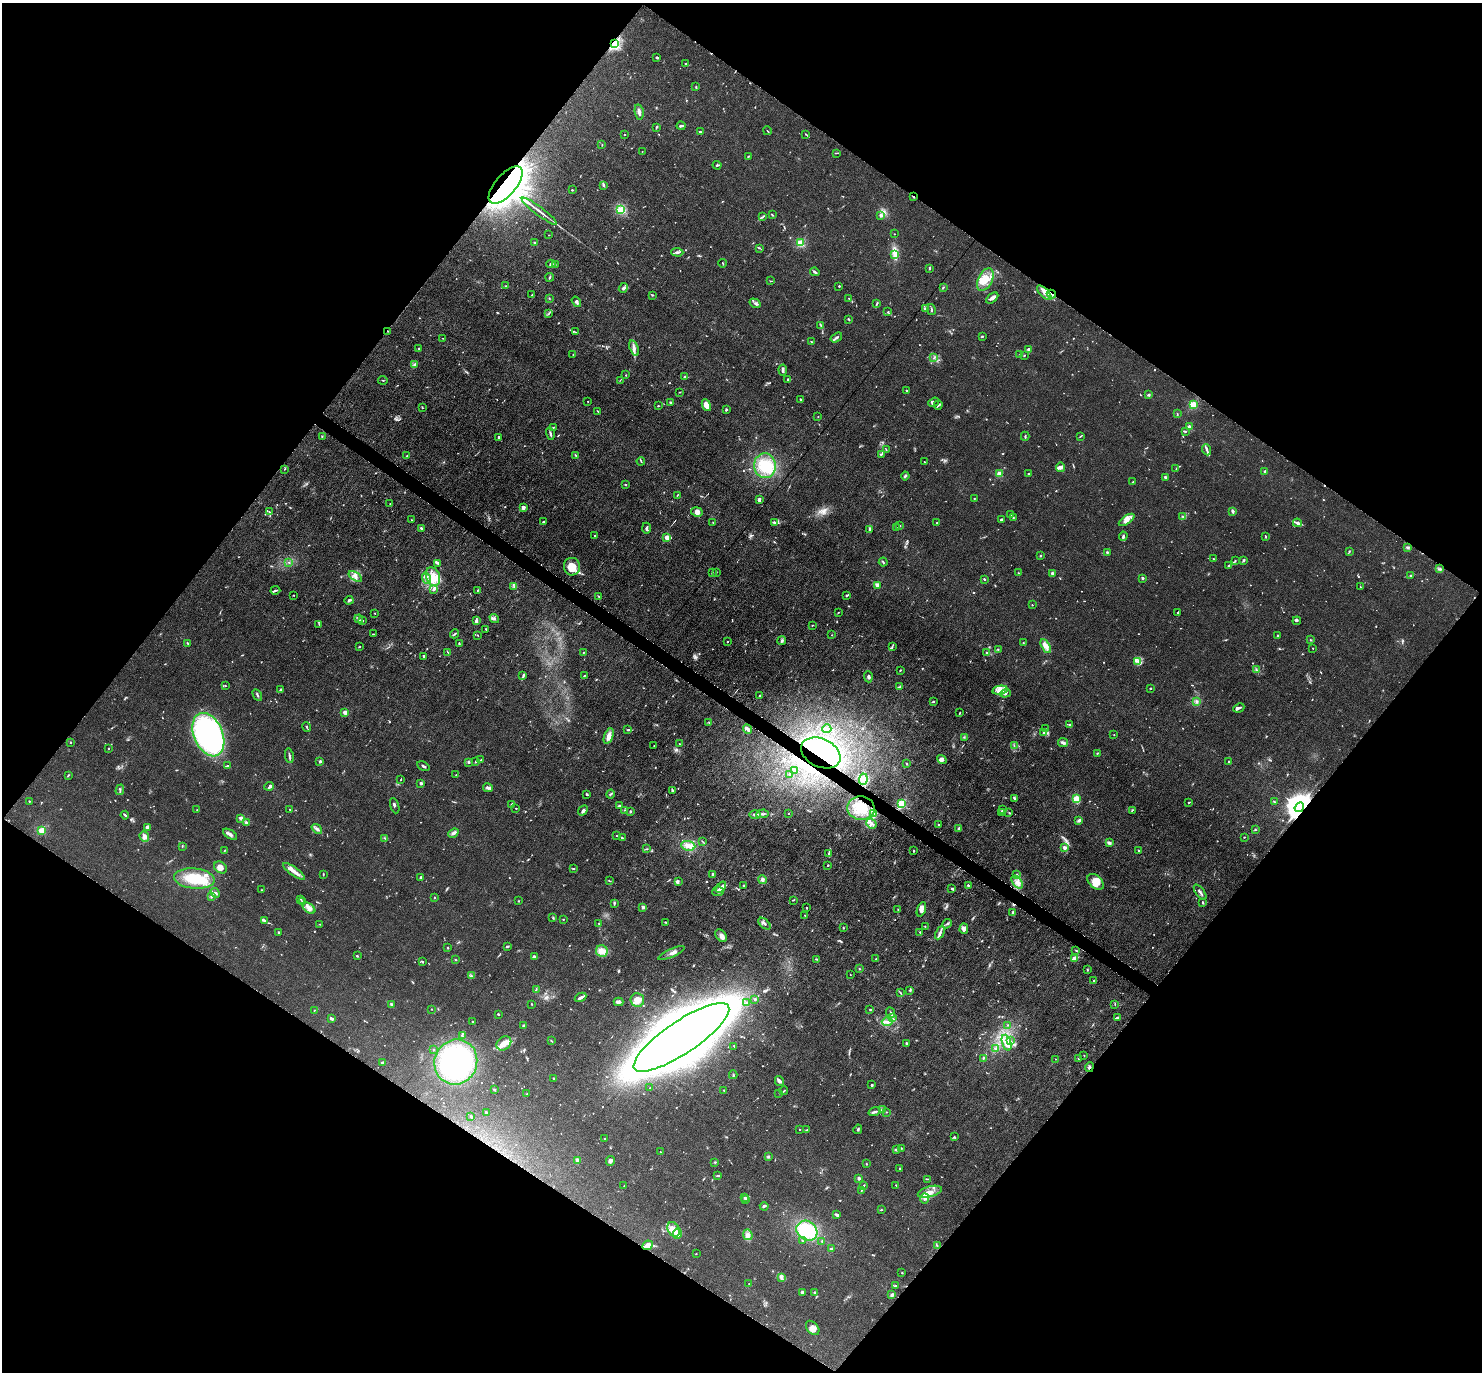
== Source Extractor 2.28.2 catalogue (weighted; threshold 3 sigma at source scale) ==
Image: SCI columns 44-5960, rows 447-5925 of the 6088 x 6079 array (HDU 1 of 3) = the unmasked area's bounding box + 8 px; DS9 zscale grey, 4 x 4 block average (1 PNG px = mean of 4 x 4 image px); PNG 1484 x 1374 px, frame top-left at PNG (2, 3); each listed source drawn as its Kron ellipse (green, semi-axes under 4 px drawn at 4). Shown black and unused: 50% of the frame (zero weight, under 3 of 6 exposures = <1% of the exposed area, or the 3 px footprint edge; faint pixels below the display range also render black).
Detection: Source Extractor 2.28.2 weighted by HDU 2 'WHT'. Background 0.0331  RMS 0.0038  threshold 0.0154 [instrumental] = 3 sigma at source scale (4.09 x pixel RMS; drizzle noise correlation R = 1.36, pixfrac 0.8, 0.05/0.05 arcsec/px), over >= 5 px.
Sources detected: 1013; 21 too faint to see at this stretch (4 x 4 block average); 3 inside a brighter object's white glare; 9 cosmic-ray / hot-pixel residue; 2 long thin detections or spike segments (spike, bleed or trail) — neither listed nor drawn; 27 coinciding with a brighter row at this scale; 75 inside a brighter listed object's ellipse — not listed separately; of the other 876, all 500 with FLUX_AUTO >= 1.03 (the completeness limit of this list) listed and drawn (376 fainter detections not listed), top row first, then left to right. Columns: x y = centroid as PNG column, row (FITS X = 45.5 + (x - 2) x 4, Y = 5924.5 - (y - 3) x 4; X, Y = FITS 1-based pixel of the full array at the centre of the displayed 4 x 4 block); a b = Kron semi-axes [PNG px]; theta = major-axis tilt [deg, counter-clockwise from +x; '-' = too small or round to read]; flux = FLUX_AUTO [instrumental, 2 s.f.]
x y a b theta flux
614 44 2 2 - 410
657 57 3 2 - 2.3
685 63 3 2 - 2.1
696 87 3 2 - 1.7
639 112 7 3 -78 7.8
681 126 4 2 - 4.2
656 127 3 2 - 2.1
767 131 4 2 - 1.3
700 132 2 2 - 1.6
806 134 2 2 - 1.4
625 135 2 2 - 1.6
602 145 3 2 - 1.1
642 151 2 2 - 1.5
836 153 3 2 - 1.2
748 156 3 2 - 1.6
717 165 4 2 - 2.9
506 185 23 10 49 2200
604 186 3 2 - 1.9
572 190 2 2 - 2.6
913 197 3 2 - 1.5
621 209 3 3 - 5.3
539 211 22 2 -37 12
772 215 3 2 - 1.7
881 215 2 2 - 20
763 217 3 2 - 1.7
894 234 2 2 - 1.2
549 235 2 2 - 1.1
534 242 2 2 - 3.9
800 243 2 2 - 140
759 248 2 2 - 1.4
677 252 6 2 -3 4.1
894 255 3 3 - 4.4
723 263 4 2 - 1.2
551 264 4 3 - 4.3
555 264 2 2 - 1.1
929 268 3 2 - 3.3
815 272 5 2 - 4.4
550 277 4 2 - 2.3
985 279 12 7 63 28
771 281 3 2 - 1.2
505 286 3 2 - 1.5
839 286 2 2 - 1.9
943 287 2 2 - 1.2
623 288 5 3 - 4.6
1044 293 9 3 -44 12
1051 294 5 2 - 5.3
532 295 2 2 - 2.2
652 295 3 2 - 1.4
549 298 2 2 - 1
849 298 2 2 - 1.5
992 298 7 2 40 9.5
576 302 6 3 -55 4.4
755 303 6 2 -32 3.7
877 303 3 2 - 2.2
925 309 3 2 - 2
931 310 5 2 - 3.1
888 312 3 2 - 1.9
549 314 3 2 - 1.3
849 319 3 2 - 2.6
821 325 3 2 - 1.4
388 331 2 2 - 1.2
576 332 3 2 - 1.6
982 336 2 2 - 2.5
836 337 6 2 34 5
443 338 3 2 - 1.2
811 342 2 2 - 1.3
419 348 2 2 - 1.3
634 348 8 4 -71 7.8
1028 349 3 2 - 3.5
1020 354 2 2 - 1.4
573 355 2 2 - 1.3
1024 355 2 2 - 1.5
934 358 2 2 - 2.1
415 365 3 2 - 2.1
783 370 5 3 - 5.6
626 375 2 2 - 1.4
685 377 3 2 - 4.8
788 379 2 2 - 2.4
383 380 5 2 - 1.3
620 380 3 2 - 1.2
907 391 2 2 - 1.9
680 392 2 2 - 1.1
1149 395 3 3 - 2.8
800 399 2 2 - 2.1
588 401 2 2 - 1.6
933 402 6 3 37 5
670 403 2 2 - 14
1193 404 2 2 - 140
706 405 6 3 -68 25
938 405 5 2 - 2.8
658 406 2 2 - 2.9
422 407 3 2 - 1.4
726 410 3 2 - 2.4
598 411 4 2 - 1.3
1177 414 2 2 - 1.1
818 417 2 2 - 1.1
553 427 3 2 - 1.6
1189 427 2 2 - 39
1185 431 3 2 - 1.3
550 434 6 2 -74 4.2
1025 436 4 2 - 2.4
1081 436 3 2 - 1.4
322 437 2 2 - 1.2
499 438 3 2 - 1.9
886 449 4 2 - 1.2
1207 450 5 2 - 3.8
881 454 2 2 - 2.4
576 455 2 2 - 1.3
407 456 3 2 - 2.6
641 461 4 2 - 2.1
924 462 2 2 - 1.7
765 466 12 11 - 49
1060 467 5 4 - 5.2
1176 468 2 2 - 1.5
285 469 3 2 - 1.4
1265 471 3 2 - 2.2
999 474 2 2 - 69
1029 474 3 2 - 1.5
905 476 4 2 - 4.6
1165 477 2 2 - 18
1132 482 3 2 - 1.4
625 484 2 2 - 1.6
677 495 3 2 - 1.6
974 498 2 2 - 3.2
759 499 4 2 - 5
390 504 2 2 - 1.7
523 507 2 2 - 32
1232 511 4 2 - 6.6
269 512 2 2 - 2.2
697 512 6 4 -10 10
1011 514 2 2 - 2.1
1182 516 3 2 - 1.3
1013 518 3 2 - 1.2
411 520 2 2 - 1.6
1002 520 3 2 - 4.4
1127 520 9 3 34 11
544 522 3 2 - 2.4
713 522 2 2 - 1.6
774 522 4 2 - 2.3
937 523 2 2 - 3.1
1297 523 4 2 - 9.9
900 526 2 2 - 2.7
421 528 3 2 - 3
646 528 6 2 -90 4.6
896 528 3 2 - 1.3
870 529 4 2 - 4.2
595 536 2 2 - 1.8
1123 536 4 3 - 3.4
1266 536 3 2 - 1.8
667 538 2 2 - 68
1408 547 3 3 - 3.4
1349 551 2 2 - 1.5
1107 552 3 2 - 1.8
1040 555 3 2 - 1.9
1213 559 2 2 - 1.2
1244 560 3 2 - 4.1
1235 561 2 2 - 1.5
289 562 2 2 - 1.4
883 562 4 2 - 2.1
438 563 3 2 - 2.3
1229 565 2 2 - 1.2
572 567 9 8 - 38
1440 569 3 2 - 2.6
712 572 3 2 - 1.4
716 572 2 2 - 2
1019 573 3 2 - 1.1
1052 573 3 3 - 4
1411 575 3 2 - 2.3
355 577 7 4 -34 8.8
433 577 9 7 -70 25
427 578 6 3 -70 7.2
1143 578 2 2 - 3.7
984 579 2 2 - 3.3
877 585 2 2 - 48
514 587 2 2 - 1.4
1360 587 2 2 - 1.2
433 589 3 2 - 2.8
275 590 5 2 - 2.7
477 590 2 2 - 1.3
293 595 2 2 - 1.4
599 596 3 2 - 1.7
847 596 3 2 - 1.9
349 600 4 3 - 3.8
1032 605 2 2 - 3
838 612 3 2 - 1.2
375 613 2 2 - 1.2
1178 613 3 2 - 1.8
494 618 5 2 - 3.1
359 619 4 2 - 3
363 620 2 2 - 1.3
476 621 4 3 - 3.8
1297 621 4 2 - 1.5
319 624 2 2 - 1.2
812 625 2 2 - 1.4
486 629 2 2 - 2.6
373 634 3 2 - 1.2
454 634 5 2 - 2.5
477 635 2 2 - 1.4
832 635 2 2 - 1.3
1278 636 3 2 - 2.3
1311 640 2 2 - 1.3
782 641 4 3 - 3.5
727 642 2 2 - 3.2
188 643 3 2 - 2
1023 643 2 2 - 1.5
459 644 4 2 - 2.7
892 646 3 2 - 2.3
1046 646 7 4 -61 13
359 647 2 2 - 1.3
1313 648 2 2 - 1.6
998 649 2 2 - 1.8
448 652 4 2 - 1.4
584 652 2 2 - 1.1
986 653 4 2 - 1.7
423 656 3 2 - 1.5
1138 661 3 3 - 3.9
900 670 3 2 - 1.3
1256 670 3 2 - 1.2
523 675 3 2 - 2.2
584 676 3 2 - 1.8
868 677 5 3 - 4
225 685 2 2 - 1.5
899 687 4 2 - 2.6
1150 688 2 2 - 2.3
281 690 3 2 - 7.8
1000 690 8 4 11 19
1005 693 5 3 - 4.4
257 695 6 2 -61 3.1
760 696 2 2 - 3.6
933 701 3 2 - 2
1197 701 3 2 - 3.3
1239 708 6 2 25 5
345 712 2 2 - 44
960 713 3 2 - 1.6
709 722 2 2 - 1.4
1070 724 3 2 - 1.8
307 727 5 2 - 2.4
747 729 5 2 - 6.9
827 729 4 2 - 3.3
1046 729 2 2 - 1.5
628 730 3 2 - 2
1044 732 3 2 - 2.8
208 735 23 14 -67 460
1114 735 2 2 - 1
609 736 8 4 71 14
964 737 2 2 - 1.7
70 743 2 2 - 1.2
1063 743 5 3 - 5.8
679 744 2 2 - 1.3
654 746 2 2 - 1.3
1014 746 3 2 - 1.6
108 749 2 2 - 1.8
821 753 21 14 -25 210
1097 753 2 2 - 1.8
289 756 7 2 -80 4.5
942 759 5 4 - 7.8
481 760 4 2 - 1.5
320 761 2 2 - 13
476 761 3 2 - 2.3
468 762 3 3 - 2.4
1229 762 2 2 - 2
907 764 2 2 - 1.5
227 766 4 2 - 3.3
423 766 6 2 -31 3.8
794 770 3 2 - 2.2
790 774 3 2 - 2.6
68 775 3 2 - 2.3
456 775 2 2 - 1
401 779 2 2 - 1.1
863 779 6 4 85 8.8
421 783 2 2 - 22
269 786 5 3 - 4.9
488 788 5 4 - 5.1
120 790 5 2 - 2.5
672 791 3 2 - 3.3
587 794 3 2 - 2.1
611 794 4 2 - 2.9
1014 798 3 2 - 3.3
1076 799 3 2 - 23
29 801 2 2 - 1.5
1189 802 2 2 - 1.7
1274 802 3 2 - 1.4
511 804 2 2 - 1.2
901 804 2 2 - 190
395 806 8 2 -70 4
619 806 3 2 - 3.3
1299 807 5 3 - 5300
516 808 2 2 - 1.3
861 808 14 11 -4 53
1003 809 3 2 - 2.6
197 810 2 2 - 1.3
290 810 2 2 - 1.3
583 810 5 4 - 5.3
625 810 3 2 - 1.5
1132 810 3 2 - 1.9
630 811 2 2 - 3.1
788 813 2 2 - 1.3
1002 813 2 2 - 1.5
1009 813 2 2 - 1.5
755 814 6 2 0 4.3
762 814 6 2 5 4.8
873 814 3 2 - 3
125 815 4 2 - 2.9
241 818 2 2 - 33
1079 821 3 3 - 4.1
246 823 3 2 - 2.7
871 823 5 4 - 7.8
939 825 2 2 - 2.7
147 827 4 3 - 4.7
317 829 6 3 -40 6.1
959 829 2 2 - 7.4
41 830 2 2 - 100
1256 830 2 2 - 1.3
453 833 5 3 - 6.1
230 834 8 3 -32 6.1
616 836 2 2 - 1.3
144 837 5 4 - 9.6
1244 837 2 2 - 1.2
385 838 2 2 - 1.1
622 838 4 2 - 2.2
703 842 3 2 - 1.3
1109 843 4 3 - 4.4
182 846 3 2 - 1.2
688 846 7 5 -9 14
1064 848 2 2 - 35
646 849 3 2 - 1.6
225 850 3 2 - 1.2
1139 850 2 2 - 1.9
914 851 3 2 - 1.5
829 854 4 2 - 4.8
828 865 2 2 - 1.8
221 867 7 5 -38 16
573 869 3 2 - 1.3
294 871 13 3 -35 17
323 874 2 2 - 1.1
712 874 3 2 - 4.2
1017 875 2 2 - 1.6
421 877 3 2 - 4.7
194 879 20 10 -6 67
762 880 4 3 - 4.4
610 881 3 2 - 1.3
678 881 4 3 - 3.1
1017 882 7 4 -52 11
1096 882 10 6 -43 25
968 885 2 2 - 3.7
744 886 3 2 - 2
721 887 6 3 51 5
952 889 2 2 - 4.5
262 890 2 2 - 1.6
718 891 6 5 - 7.9
1200 892 9 2 -54 4.9
215 893 5 3 - 5.4
211 897 3 2 - 1.7
435 897 2 2 - 1.4
301 899 3 2 - 1.8
793 900 3 2 - 1.5
518 901 3 2 - 1.1
302 902 2 2 - 1.1
1203 902 4 2 - 1.5
614 903 3 2 - 2
643 907 2 2 - 6.6
309 908 7 4 -38 9.5
807 908 2 2 - 1.9
898 909 2 2 - 1.2
921 909 7 3 70 9.8
1013 913 3 2 - 7.5
805 915 2 2 - 1.6
553 918 3 2 - 2
563 919 2 2 - 2.2
265 920 3 2 - 1.8
665 922 3 2 - 1.7
599 923 2 2 - 1.1
319 924 2 2 - 1
764 924 7 3 -42 5.3
947 924 5 2 - 3.3
925 927 2 2 - 1.3
843 928 3 2 - 1.6
964 929 5 4 - 8.2
278 932 2 2 - 6.7
920 932 3 2 - 1.7
940 933 7 3 62 6.4
721 936 7 5 -51 8.8
507 946 3 2 - 2.6
447 948 2 2 - 1.9
1076 950 3 2 - 1.6
602 951 6 5 - 12
671 953 14 3 23 8.9
357 956 2 2 - 2.2
534 957 3 3 - 5.1
1075 958 3 2 - 23
455 959 3 2 - 1.1
816 959 4 2 - 1.6
876 959 2 2 - 1.8
422 961 3 2 - 2.5
859 969 2 2 - 1.5
1087 970 3 2 - 2.2
850 975 2 2 - 1.7
471 976 3 2 - 2
1094 980 2 2 - 1.3
536 989 4 2 - 1.7
910 990 3 2 - 2
900 993 3 2 - 1.8
581 997 6 2 28 9.8
755 999 2 2 - 9.4
637 1000 7 7 - 21
618 1002 5 3 - 5.8
747 1003 3 2 - 2.7
532 1004 2 2 - 1.3
1115 1004 3 2 - 1.4
391 1005 4 2 - 2.4
432 1009 2 2 - 1
870 1009 4 2 - 1.5
314 1010 2 2 - 1.4
891 1013 5 2 - 2.7
498 1014 2 2 - 2.4
331 1018 3 2 - 4.9
893 1018 4 2 - 2.3
1117 1018 4 2 - 6.3
473 1021 2 2 - 1.3
887 1022 5 3 - 6.5
1008 1025 2 2 - 1.2
524 1026 4 3 - 3.4
462 1036 2 2 - 1.9
681 1037 56 16 34 6900
551 1041 3 2 - 1.5
1010 1041 3 2 - 1.4
504 1043 8 6 38 17
1007 1043 8 4 -72 13
906 1044 3 2 - 4
734 1046 3 2 - 1.1
995 1049 3 2 - 1.7
433 1050 2 2 - 4.1
1084 1055 2 2 - 2
983 1058 3 2 - 2.4
1079 1058 2 2 - 1.9
1055 1059 2 2 - 1
382 1062 3 2 - 1.5
456 1062 23 21 68 310
1089 1067 5 2 - 2.5
733 1075 4 2 - 2
554 1078 2 2 - 3.6
779 1081 5 4 - 5.4
871 1085 3 2 - 1.9
650 1088 2 2 - 1.3
494 1090 2 2 - 2.5
724 1090 2 2 - 1.4
784 1091 4 2 - 1.7
779 1093 2 2 - 1.5
527 1094 2 2 - 1.8
883 1110 3 2 - 2.1
875 1112 6 3 16 5.7
886 1112 2 2 - 1.6
486 1113 2 2 - 3.5
471 1117 2 2 - 2.8
799 1129 2 2 - 3
858 1129 5 2 - 2.5
807 1130 3 2 - 1.4
954 1137 3 2 - 2.2
605 1139 2 2 - 1.9
901 1148 2 2 - 1.8
897 1149 3 2 - 4.3
660 1152 2 2 - 2.1
768 1157 3 2 - 2.1
578 1160 2 2 - 32
610 1161 5 4 - 5.7
715 1162 3 2 - 1.5
866 1164 2 2 - 1.7
900 1169 3 2 - 1.6
718 1176 3 2 - 2.9
859 1178 2 2 - 23
928 1179 3 2 - 1.4
624 1185 4 2 - 1.1
896 1185 2 2 - 1.3
863 1186 4 2 - 2.2
861 1190 2 2 - 1.4
930 1192 12 5 15 19
745 1197 3 2 - 2.2
925 1198 5 4 - 7
746 1199 2 2 - 2
764 1206 4 2 - 2.9
881 1210 3 2 - 1.5
837 1215 3 2 - 2.5
673 1229 8 5 -63 15
807 1231 11 9 -37 85
677 1233 5 4 - 19
748 1235 5 4 - 8.6
802 1241 2 2 - 1.7
822 1241 4 2 - 1.5
647 1245 5 4 - 22
937 1245 3 2 - 1.7
831 1248 3 2 - 2.2
696 1254 2 2 - 1.1
902 1273 2 2 - 1.1
781 1277 3 2 - 2.1
749 1284 2 2 - 1
895 1285 2 2 - 2.1
802 1292 3 2 - 5.1
815 1293 2 2 - 6.6
892 1295 3 2 - 5.4
813 1328 8 5 -50 11
Overlapping masked pixels (flux is a lower limit): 11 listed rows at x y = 614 44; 506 185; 913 197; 1044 293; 1051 294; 388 331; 821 753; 1299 807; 861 808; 1089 1067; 647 1245
Diffuse or blended objects may show on this block-average render without a row.